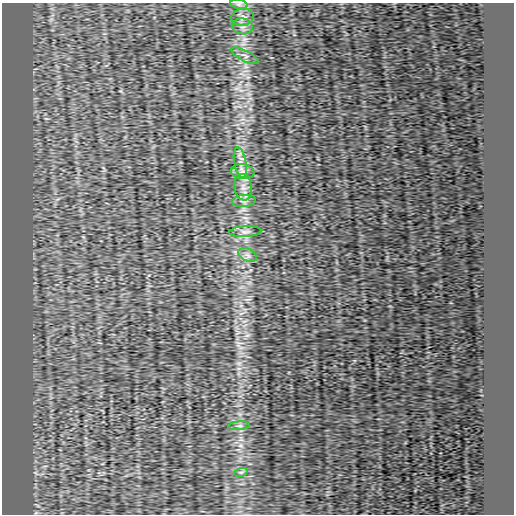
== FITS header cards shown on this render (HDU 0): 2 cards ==
NAXIS1  =                  512
NAXIS2  =                  512

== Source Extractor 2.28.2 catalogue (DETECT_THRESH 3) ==
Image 512 x 512 px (HDU 0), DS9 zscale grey, 1 PNG px = 1 image px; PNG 516 x 516 px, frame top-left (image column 1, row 512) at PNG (2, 3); each listed source drawn as its Kron ellipse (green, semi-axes under 4 px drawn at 4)
Background 0.00157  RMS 5.4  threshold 16.1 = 3 sigma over >= 5 px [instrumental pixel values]
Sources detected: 12; all 12 listed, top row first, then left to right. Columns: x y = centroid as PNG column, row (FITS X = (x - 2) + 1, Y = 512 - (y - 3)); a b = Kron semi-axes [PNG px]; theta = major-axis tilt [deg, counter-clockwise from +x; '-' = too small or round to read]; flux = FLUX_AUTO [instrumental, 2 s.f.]
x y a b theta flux
239 4 9 4 -8 960
242 17 11 9 12 2100
243 26 10 8 -11 2000
245 56 15 5 -27 1500
240 163 15 6 -79 2700
243 172 12 7 -9 2000
243 187 13 8 -81 3100
244 201 12 6 6 1400
245 232 16 5 3 1600
248 255 10 6 -27 1500
239 426 10 4 5 970
241 472 7 4 18 730